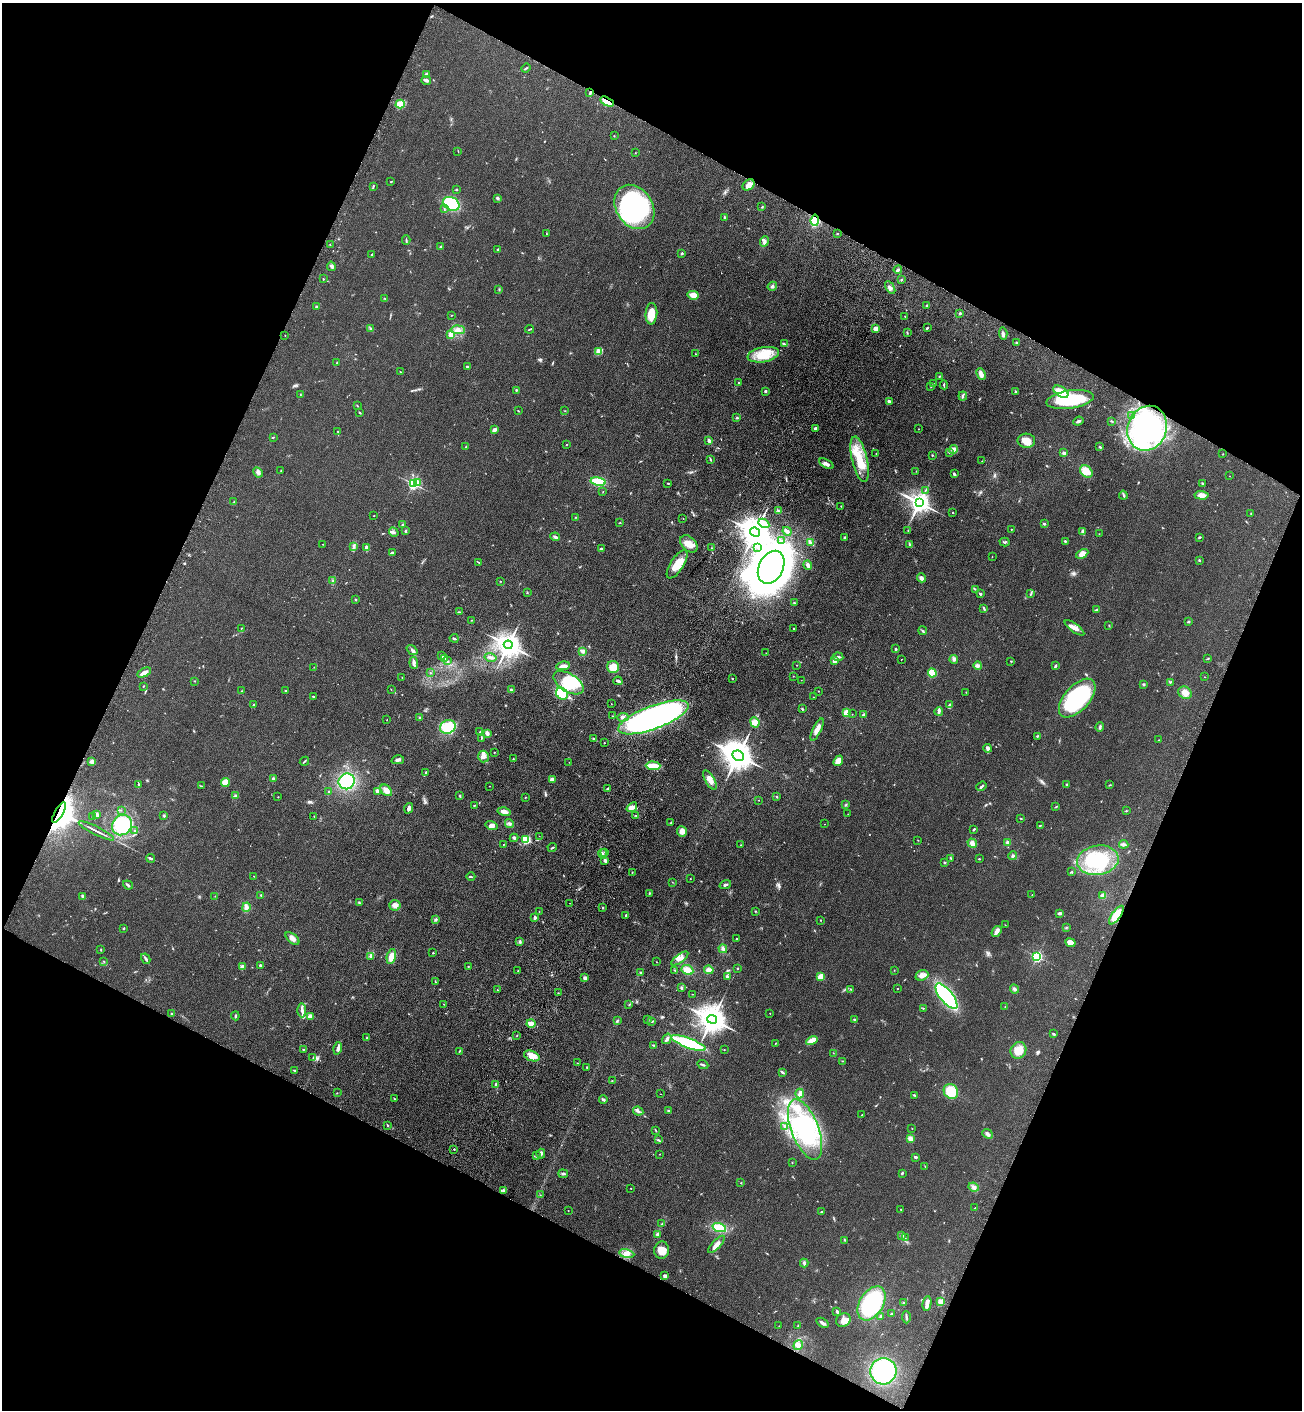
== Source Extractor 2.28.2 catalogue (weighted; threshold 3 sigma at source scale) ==
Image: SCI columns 256-5453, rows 63-5694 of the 5841 x 5757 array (HDU 1 of 3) = the unmasked area's bounding box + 8 px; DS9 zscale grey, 4 x 4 block average (1 PNG px = mean of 4 x 4 image px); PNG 1304 x 1412 px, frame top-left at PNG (2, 3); each listed source drawn as its Kron ellipse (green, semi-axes under 4 px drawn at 4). Shown black and unused: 45% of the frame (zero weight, under 3 of 4 exposures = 6% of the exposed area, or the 3 px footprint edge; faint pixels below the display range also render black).
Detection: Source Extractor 2.28.2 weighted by HDU 2 'WHT'. Background 0.119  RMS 0.0089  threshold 0.0402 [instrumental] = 3 sigma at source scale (4.5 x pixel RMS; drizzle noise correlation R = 1.50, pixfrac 1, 0.05/0.05 arcsec/px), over >= 5 px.
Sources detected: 586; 1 too faint to see at this stretch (4 x 4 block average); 4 inside a brighter object's white glare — neither listed nor drawn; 9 coinciding with a brighter row at this scale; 23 inside a brighter listed object's ellipse — not listed separately; of the other 549, all 500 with FLUX_AUTO >= 1.41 (the completeness limit of this list) listed and drawn (49 fainter detections not listed), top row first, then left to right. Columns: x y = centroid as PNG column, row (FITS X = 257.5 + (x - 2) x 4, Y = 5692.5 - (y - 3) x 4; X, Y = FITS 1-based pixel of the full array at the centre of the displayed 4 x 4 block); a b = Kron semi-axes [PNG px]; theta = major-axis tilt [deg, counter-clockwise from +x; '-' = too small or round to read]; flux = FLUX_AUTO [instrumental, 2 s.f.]
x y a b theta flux
526 68 5 2 - 4.9
426 74 2 2 - 31
426 80 5 3 - 14
590 93 4 2 - 7.3
607 102 7 3 -28 64
400 104 5 4 - 61
614 136 2 2 - 2.5
458 151 2 2 - 2
635 153 2 2 - 1.7
391 181 2 2 - 3.5
748 185 6 5 - 36
373 186 4 2 - 6
456 190 2 2 - 17
498 198 3 3 - 6.8
451 204 9 6 -25 330
634 207 23 18 -57 820
762 207 3 2 - 4
444 209 3 2 - 4.2
725 217 3 2 - 8.9
815 220 6 3 84 160
837 233 2 2 - 3.7
546 234 2 2 - 2.5
406 240 4 2 - 5.9
764 242 5 2 - 7.5
330 245 2 2 - 2.2
441 246 3 2 - 5.7
498 250 2 2 - 6.5
682 253 2 2 - 20
372 254 2 2 - 3.4
331 266 4 3 - 11
898 270 4 3 - 9.9
323 279 2 2 - 2.6
901 280 2 2 - 3.2
772 286 5 3 - 11
890 288 7 3 -57 17
499 289 2 2 - 3.6
693 295 5 4 - 38
384 298 2 2 - 2.1
926 306 2 2 - 2.8
317 307 3 3 - 7.8
960 313 2 2 - 7.8
651 314 11 6 86 87
452 315 2 2 - 3.3
905 316 2 2 - 1.6
927 328 3 2 - 5
370 329 2 2 - 4.5
530 329 4 2 - 4.8
876 329 3 3 - 30
458 330 7 3 -3 23
907 333 2 2 - 2.9
451 334 2 2 - 180
1003 334 6 3 -85 12
285 336 2 2 - 1.8
1016 343 4 2 - 4.4
784 344 4 2 - 4.7
598 351 4 3 - 13
695 354 2 2 - 1.5
763 355 16 7 10 120
337 362 2 2 - 3.4
467 366 2 2 - 14
400 372 2 2 - 3.1
981 374 6 4 -67 24
939 376 2 2 - 2.8
739 382 2 2 - 8
933 384 2 2 - 2.4
944 385 4 2 - 5.5
931 386 2 2 - 2.2
516 390 3 2 - 4.5
765 391 2 2 - 28
1016 392 3 2 - 4.3
1061 392 8 5 -33 71
300 394 2 2 - 2.9
963 396 4 2 - 9.7
1070 400 24 9 8 340
889 402 3 3 - 11
357 406 2 2 - 2.7
518 411 2 2 - 3.2
565 411 2 2 - 1.6
360 413 3 2 - 4.2
1132 416 2 2 - 1.4
737 418 3 2 - 5.1
1078 421 5 2 - 13
1112 421 3 2 - 4.1
815 428 2 2 - 41
1147 428 23 19 69 690
919 429 2 2 - 2.7
494 430 4 3 - 18
338 431 2 2 - 2.2
274 437 2 2 - 2.9
709 441 3 2 - 17
1026 441 9 7 -2 64
566 444 2 2 - 2.3
466 447 2 2 - 3.2
1100 447 3 2 - 4.7
953 449 4 3 - 15
950 452 4 2 - 5.6
1064 453 3 2 - 12
876 454 2 2 - 2.4
1223 454 2 2 - 1.5
932 455 2 2 - 5.4
710 459 3 2 - 3.8
860 459 23 7 -77 140
982 461 2 2 - 1.5
826 464 8 3 -27 21
281 471 2 2 - 1.9
916 471 2 2 - 1.6
1086 471 7 5 -40 68
258 472 5 3 - 14
954 474 3 2 - 9.1
1230 476 2 2 - 2.1
598 481 8 3 -10 180
418 482 2 2 - 55
668 483 2 2 - 4.1
1202 483 3 2 - 4.9
413 484 2 2 - 1100
925 491 2 2 - 2.3
603 492 2 2 - 1.5
1123 495 4 2 - 7
1201 495 7 3 -4 39
234 502 2 2 - 2.2
919 503 4 4 - 4700
841 506 2 2 - 2.1
778 511 3 2 - 2.7
953 512 2 2 - 3.1
1251 513 2 2 - 2.4
374 516 2 2 - 2.1
575 517 2 2 - 2.6
683 518 2 2 - 3
620 523 2 2 - 1.4
764 523 6 4 -31 31
1044 524 2 2 - 7.2
402 525 2 2 - 5
1011 529 2 2 - 2.2
406 531 3 2 - 5.9
787 531 5 3 - 12
908 531 2 2 - 2.6
394 532 5 3 - 8.9
755 532 5 4 - 11000
1083 532 4 2 - 28
1099 534 2 2 - 1.7
555 537 5 3 - 14
845 537 3 2 - 4.6
1199 537 3 2 - 6.4
781 541 2 2 - 4.1
1065 541 2 2 - 14
1005 542 5 2 - 8.9
811 543 4 2 - 7.9
323 544 2 2 - 2.8
689 544 10 7 -44 56
910 544 4 2 - 6.5
354 546 2 2 - 3.8
366 548 4 3 - 11
711 548 2 2 - 1.9
758 548 2 2 - 2.2
601 549 2 2 - 11
392 552 3 2 - 9.6
1082 554 6 4 27 39
992 557 2 2 - 1.8
1199 560 3 2 - 5.2
478 562 3 2 - 4.1
677 564 16 6 57 80
808 565 5 3 - 16
771 567 17 12 63 4000
921 578 4 3 - 23
333 581 3 2 - 5.4
500 581 2 2 - 2.6
975 589 2 2 - 2.5
527 593 3 2 - 3.3
980 594 2 2 - 9.8
1031 594 2 2 - 2.4
356 600 2 2 - 2.2
794 603 2 2 - 4
984 608 4 2 - 6.1
1097 610 4 3 - 6.7
459 612 3 2 - 3.6
471 620 2 2 - 1.8
1188 622 3 2 - 5.6
1109 626 2 2 - 1.7
241 628 2 2 - 2.5
1074 628 11 4 -35 30
794 629 2 2 - 7.8
923 631 4 2 - 5.8
454 638 4 2 - 5.9
508 645 4 3 - 6300
896 649 2 2 - 8.9
412 650 6 2 -38 11
582 651 3 2 - 5.5
766 653 2 2 - 1.5
442 656 3 2 - 5.6
491 657 6 2 -13 11
838 657 5 2 - 11
444 659 2 2 - 2.2
902 659 2 2 - 2.1
954 659 4 4 - 11
1208 659 2 2 - 2.7
447 661 2 2 - 2.5
835 661 2 2 - 79
1011 661 2 2 - 2.6
414 663 6 3 -85 21
797 665 2 2 - 1.8
563 666 7 3 7 35
978 666 4 3 - 16
1055 666 3 2 - 9.3
314 667 2 2 - 2.5
613 667 6 6 - 87
144 673 7 2 27 32
430 673 2 2 - 1.5
932 673 4 4 - 99
793 676 2 2 - 2.1
402 677 2 2 - 1.8
1204 677 2 2 - 1.4
732 679 2 2 - 4.1
801 680 2 2 - 1.6
194 681 2 2 - 2.4
618 681 4 2 - 14
1170 682 2 2 - 2.4
568 683 17 9 -32 180
1144 685 3 2 - 4.7
143 686 2 2 - 4.2
391 690 2 2 - 1.6
511 690 4 2 - 6.7
242 691 2 2 - 2.9
285 691 2 2 - 3.1
818 691 2 2 - 2
966 692 2 2 - 1.6
1185 693 7 6 - 38
562 694 6 5 - 130
313 696 2 2 - 4.5
814 697 2 2 - 1.7
1077 698 23 12 48 710
611 704 2 2 - 1.8
253 705 3 2 - 3.7
949 705 4 2 - 7
802 709 3 2 - 4.8
939 711 4 3 - 9.3
846 713 4 3 - 62
852 714 2 2 - 1.6
863 714 4 2 - 6.9
612 716 2 2 - 2.6
420 717 2 2 - 3.5
623 717 6 3 3 11
653 717 37 11 20 2300
387 720 2 2 - 2.8
755 722 5 4 - 35
448 727 8 6 28 220
1100 727 4 3 - 8.4
817 729 12 3 65 42
480 732 3 2 - 5
487 733 4 3 - 19
1037 736 2 2 - 4.3
481 738 2 2 - 3
594 739 3 2 - 5.3
1159 740 2 2 - 1.6
604 743 2 2 - 2
988 748 4 2 - 28
494 752 2 2 - 2.3
483 756 6 5 - 31
738 756 6 5 - 11000
513 759 2 2 - 2.6
398 760 6 3 14 16
92 761 2 2 - 100
304 761 5 2 - 5.6
838 761 5 4 - 44
569 762 2 2 - 1.7
653 766 7 3 -2 88
425 773 4 2 - 4.9
273 779 3 3 - 8.6
552 779 3 3 - 20
710 780 11 4 -59 37
347 781 8 8 - 250
225 782 4 4 - 54
139 784 3 2 - 4.8
1066 784 2 2 - 4.7
1109 785 3 2 - 1.8
201 786 3 2 - 3.7
490 786 2 2 - 2.4
981 786 5 2 - 9.6
608 788 3 2 - 8.5
386 790 7 4 -46 33
329 791 2 2 - 3.4
377 791 4 3 - 14
236 796 3 2 - 14
460 796 3 2 - 4.7
777 796 2 2 - 4.5
278 797 2 2 - 4.8
525 797 3 2 - 2.7
759 800 2 2 - 1.8
474 805 3 2 - 2.7
846 805 2 2 - 2.4
632 807 6 4 38 20
1056 807 3 2 - 4.5
409 808 5 3 - 17
121 810 2 2 - 2
1126 811 2 2 - 1.9
504 812 6 3 -13 34
59 813 11 3 60 1600
848 814 2 2 - 3.2
97 815 4 2 - 16
164 815 3 3 - 5.6
636 815 3 2 - 3.7
92 816 2 2 - 3.6
314 816 2 2 - 3.5
1021 818 2 2 - 2.6
671 822 3 2 - 5
509 824 4 2 - 9.3
825 824 2 2 - 1.5
122 825 11 9 48 310
1040 825 4 2 - 3.2
491 826 6 4 -17 24
974 829 4 2 - 5.8
135 830 2 2 - 3.3
96 831 20 2 -27 20
682 831 5 5 - 34
539 836 2 2 - 1.4
514 838 4 2 - 7.1
526 839 2 2 - 550
918 840 2 2 - 2.2
1008 842 3 3 - 12
972 843 5 4 - 23
1124 844 4 3 - 11
503 845 2 2 - 2
740 845 2 2 - 1.7
552 847 4 2 - 7.3
605 852 2 2 - 2
603 854 5 2 - 11
1013 856 4 3 - 8.3
151 858 5 2 - 8.6
951 858 2 2 - 1.7
979 859 3 2 - 3.9
1098 860 21 14 9 270
605 861 4 2 - 13
945 863 3 2 - 4.4
632 872 2 2 - 2.3
1072 872 4 2 - 5.5
254 876 2 2 - 1.5
471 877 4 2 - 5
690 879 2 2 - 2.8
673 882 2 2 - 1.5
128 885 5 2 - 8.3
725 885 6 2 18 11
649 893 3 2 - 4.4
261 895 2 2 - 4.1
1032 895 2 2 - 1.9
1102 895 3 3 - 19
215 896 2 2 - 1.4
83 897 3 2 - 7.7
359 902 2 2 - 3.6
570 903 2 2 - 3.6
395 905 5 5 - 22
246 907 5 3 - 14
603 908 2 2 - 5.4
755 911 2 2 - 1.8
539 912 2 2 - 1.7
1060 913 3 2 - 17
626 915 3 2 - 4.3
1116 915 11 4 54 85
535 918 3 2 - 19
435 920 3 2 - 5.9
821 920 2 2 - 2.3
1005 925 2 2 - 2.3
124 928 2 2 - 16
1066 928 2 2 - 2.7
996 931 6 3 53 31
292 938 8 4 -40 26
736 939 2 2 - 3.9
520 941 3 2 - 6.5
1070 943 5 4 - 36
723 949 4 3 - 14
101 950 2 2 - 3.4
433 953 2 2 - 3.5
370 956 4 2 - 6.6
391 956 8 4 77 67
1037 956 2 2 - 820
146 959 5 2 - 14
680 959 10 3 36 29
104 961 2 2 - 3.4
656 962 2 2 - 1.6
260 965 3 2 - 7.2
468 966 2 2 - 2.6
242 967 2 2 - 78
737 968 2 2 - 10
675 970 2 2 - 2
687 970 6 4 -27 50
709 970 5 3 - 26
894 970 2 2 - 2
518 971 2 2 - 2.6
641 972 2 2 - 3.3
922 975 6 5 - 29
727 977 3 3 - 7.2
821 977 4 4 - 50
585 978 3 3 - 25
435 982 2 2 - 2.9
681 988 3 2 - 7.5
851 989 2 2 - 3.1
898 989 2 2 - 1.8
1014 989 5 3 - 9.9
497 990 2 2 - 2.1
558 993 2 2 - 2.1
692 994 2 2 - 1.8
946 996 15 6 -51 810
444 1004 2 2 - 1.6
629 1005 2 2 - 3
1005 1007 2 2 - 2.7
923 1008 2 2 - 4.2
302 1010 7 3 -88 19
770 1013 2 2 - 3.9
172 1014 3 2 - 4.6
235 1016 4 2 - 6.5
310 1016 3 3 - 30
712 1019 5 4 - 9600
854 1019 2 2 - 5.5
648 1020 2 2 - 1.7
617 1021 4 2 - 4.2
652 1021 4 2 - 5
531 1024 4 3 - 35
1053 1034 3 2 - 4.9
517 1036 2 2 - 2.8
366 1038 2 2 - 2.5
667 1039 6 3 56 14
812 1041 6 3 31 49
688 1043 18 5 -20 390
776 1043 3 2 - 3.2
654 1045 3 2 - 4.6
338 1048 6 2 74 22
303 1049 3 2 - 2.8
724 1050 2 2 - 2.3
1018 1050 8 7 - 63
459 1051 2 2 - 3.4
833 1053 2 2 - 2
532 1056 8 5 -20 42
313 1058 2 2 - 2.8
842 1061 2 2 - 1.7
578 1063 2 2 - 2
703 1065 6 2 -25 8.9
587 1067 2 2 - 2.9
295 1070 4 2 - 6
782 1072 4 2 - 9.6
612 1081 2 2 - 2.4
496 1084 4 2 - 7.4
951 1091 8 6 -55 120
337 1093 2 2 - 1.8
661 1094 2 2 - 1.5
800 1094 5 3 - 12
915 1095 4 2 - 6
394 1098 2 2 - 3.6
603 1099 4 2 - 9.4
638 1111 5 2 - 12
668 1111 3 2 - 6
862 1115 2 2 - 4.4
387 1125 3 2 - 4.3
784 1126 4 2 - 4
912 1128 2 2 - 1.5
805 1129 32 13 -69 390
655 1130 2 2 - 3.3
988 1134 6 3 -41 17
910 1138 4 3 - 30
658 1140 3 2 - 4.2
454 1149 2 2 - 6.2
541 1154 5 3 - 11
660 1154 2 2 - 1.7
536 1156 3 2 - 3.3
916 1157 3 2 - 8.6
792 1162 2 2 - 3.1
925 1166 2 2 - 1.7
902 1173 3 2 - 5.5
563 1174 4 2 - 9.2
741 1183 2 2 - 2.7
974 1187 5 2 - 11
631 1188 2 2 - 3.4
503 1190 3 2 - 5.9
540 1195 2 2 - 2.1
975 1208 2 2 - 1.8
901 1209 2 2 - 3
568 1211 2 2 - 2.4
821 1212 2 2 - 5.2
662 1224 2 2 - 3.1
719 1228 7 4 -17 110
658 1234 3 3 - 14
901 1235 3 2 - 4.8
905 1238 2 2 - 3.1
844 1240 2 2 - 2.8
716 1244 11 4 46 31
662 1250 8 7 - 59
627 1254 8 4 -9 28
804 1263 4 3 - 9.2
664 1275 4 2 - 6.7
940 1302 2 2 - 190
872 1303 18 12 58 550
903 1303 3 2 - 4.5
927 1303 7 3 80 29
837 1312 2 2 - 13
891 1314 2 2 - 9.5
880 1316 3 2 - 5.6
906 1317 6 2 -87 6.8
843 1320 7 6 - 30
822 1323 7 3 -33 16
779 1326 2 2 - 1.4
798 1326 3 2 - 3.6
798 1345 5 4 - 26
883 1371 13 13 - 550
Overlapping masked pixels (flux is a lower limit): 5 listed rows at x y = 607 102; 815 220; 1147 428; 59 813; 1116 915
Diffuse or blended objects may show on this block-average render without a row.